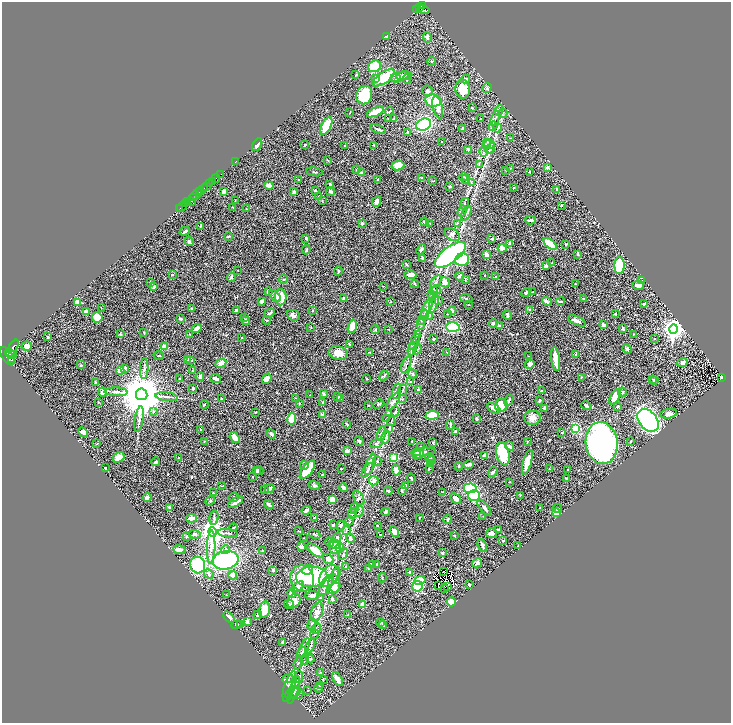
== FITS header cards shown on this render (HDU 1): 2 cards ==
NAXIS1  =                 1457
NAXIS2  =                 1441

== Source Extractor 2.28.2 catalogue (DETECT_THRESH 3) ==
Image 1457 x 1441 px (HDU 1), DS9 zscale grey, zoomed out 1/2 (1 PNG px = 2 x 2 image px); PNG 733 x 725 px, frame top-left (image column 1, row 1441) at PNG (2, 2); each listed source drawn as its Kron ellipse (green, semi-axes under 4 px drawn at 4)
Background 0.457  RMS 0.021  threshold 0.0625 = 3 sigma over >= 5 px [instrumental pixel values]
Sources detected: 563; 27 cannot appear on this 1/2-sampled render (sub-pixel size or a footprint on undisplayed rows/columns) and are neither listed nor drawn; of the other 536, the 500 brightest by FLUX_AUTO listed and drawn (36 fainter detections omitted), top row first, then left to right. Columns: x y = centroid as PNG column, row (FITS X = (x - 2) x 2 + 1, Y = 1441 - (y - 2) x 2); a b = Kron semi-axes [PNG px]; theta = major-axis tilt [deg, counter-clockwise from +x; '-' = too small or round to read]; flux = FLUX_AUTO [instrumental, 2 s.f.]
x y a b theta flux
423 5 2 2 - 260
419 8 2 1 - 45
424 9 6 4 -18 340
417 10 3 2 - 120
387 37 3 3 - 5.2
427 37 5 4 - 8.4
432 61 4 2 - 2.1
375 66 7 5 26 80
356 75 2 2 - 2.9
404 76 8 4 9 8.6
400 77 9 4 14 14
383 78 12 5 34 150
396 78 5 3 - 5.5
376 79 2 2 - 47
407 79 5 3 - 3.7
465 79 4 4 - 12
487 88 5 4 - 5.9
463 89 9 7 -86 86
427 91 5 5 - 9.3
364 95 9 7 69 130
433 100 8 6 -11 65
438 107 11 4 -75 26
472 108 4 2 - 2.8
499 110 5 2 - 3.4
390 111 4 2 - 3.6
375 112 9 4 25 57
350 113 3 2 - 2.4
503 113 4 2 - 2.7
495 118 7 2 75 6.6
389 119 3 2 - 2.8
394 119 3 3 - 9.1
480 119 3 2 - 1.9
424 125 8 6 23 460
326 126 9 4 62 81
493 126 5 3 - 4.6
463 128 3 3 - 6.8
497 128 4 2 - 4.2
378 129 8 2 -21 6
408 132 3 3 - 5.6
510 138 3 3 - 1.7
441 141 2 1 - 1.6
486 144 5 3 - 7
489 144 5 5 - 13
257 145 7 2 60 8.6
305 145 3 2 - 2.2
374 145 3 2 - 1.8
344 146 3 2 - 1.9
468 149 2 2 - 14
490 149 6 3 58 6.3
484 151 5 3 - 5.6
328 160 3 3 - 3
235 162 3 1 - 8.8
479 165 3 3 - 2.7
398 166 6 4 7 42
547 167 4 3 - 6.4
511 168 2 2 - 1.6
356 170 2 2 - 1.9
506 170 2 1 - 1.7
314 172 8 1 -11 2.3
530 172 2 2 - 3.4
361 173 2 2 - 15
220 174 3 1 - 100
463 177 4 2 - 4.9
421 178 3 2 - 2.6
216 179 4 2 - 520
466 179 5 3 - 6.9
299 180 3 2 - 1.9
378 180 3 2 - 3.9
212 181 2 2 - 330
433 181 3 1 - 2.3
472 183 4 3 - 3.5
209 184 3 2 - 250
330 184 3 2 - 8.7
269 185 5 3 - 20
207 186 3 2 - 860
450 186 3 3 - 5
514 187 2 2 - 2.2
203 189 6 2 51 190
557 189 3 2 - 2.6
315 190 2 2 - 7.5
224 191 3 3 - 23
330 191 4 3 - 14
200 192 2 1 - 180
294 192 3 3 - 11
196 195 7 2 41 260
319 196 3 2 - 3.2
194 198 2 2 - 200
191 201 2 2 - 120
235 201 2 2 - 1.6
322 201 3 2 - 1.7
377 201 6 4 65 9.2
187 202 2 1 - 170
185 204 3 2 - 480
465 204 6 3 72 5.8
561 205 3 3 - 3.1
182 207 6 2 42 570
233 207 2 2 - 2.7
180 208 2 2 - 180
246 209 3 2 - 2.6
462 211 6 3 71 6.3
466 213 8 3 62 7.3
531 220 5 2 - 8
424 222 4 3 - 4.7
430 223 3 2 - 1.8
457 223 3 2 - 2.6
362 224 2 2 - 8.6
201 226 3 2 - 3.5
185 231 5 2 - 11
452 235 8 5 -35 15
228 237 4 3 - 4
306 238 4 3 - 4
492 239 3 2 - 7.8
189 241 5 3 - 8.1
510 243 3 3 - 6.2
550 244 8 4 -39 99
566 245 3 2 - 4.3
502 248 4 3 - 28
421 249 5 3 - 7.2
306 250 4 2 - 5.3
578 254 4 2 - 4.2
450 255 18 8 37 790
487 255 4 3 - 19
422 258 4 3 - 4.8
462 260 7 6 - 220
552 263 3 2 - 2
407 264 3 2 - 2.7
619 265 8 5 88 150
546 266 3 3 - 16
238 270 3 2 - 2.2
338 271 4 2 - 4.2
172 275 4 2 - 2.7
410 275 6 4 -4 27
485 275 2 2 - 2.1
459 276 4 3 - 12
495 276 2 2 - 2
231 277 5 3 - 4.9
284 279 4 3 - 3.7
465 280 3 2 - 2.3
436 281 7 3 45 6.4
642 281 4 3 - 5.2
445 282 5 5 - 23
150 283 4 3 - 3.8
415 284 4 3 - 5.1
575 284 2 2 - 2
638 285 6 4 -5 23
154 286 3 3 - 8.8
383 286 4 2 - 2.3
436 290 4 2 - 4.3
268 291 3 3 - 11
433 291 3 3 - 3.2
532 292 3 2 - 1.7
526 293 5 3 - 6
432 295 3 2 - 2.4
275 296 7 4 -46 9.1
281 297 8 5 -90 100
343 299 4 3 - 6.2
466 299 6 2 -18 3.9
584 299 3 2 - 6.9
438 300 4 3 - 4.2
262 301 4 3 - 6.9
547 301 5 3 - 11
561 301 4 3 - 4.7
77 302 3 2 - 100
391 302 2 1 - 1.6
434 304 9 3 72 9.2
644 304 3 3 - 5.4
468 305 3 2 - 1.6
101 308 2 2 - 1.7
191 308 3 2 - 2.9
427 308 10 2 62 8.6
530 309 3 3 - 4.1
236 310 3 2 - 5.6
312 310 3 3 - 3.8
86 311 3 3 - 29
452 311 4 3 - 18
269 313 6 2 32 9.9
424 314 5 2 - 4.4
447 314 2 2 - 1.7
615 314 2 2 - 4.8
293 315 7 5 -22 12
507 315 5 3 - 7.5
429 316 3 2 - 3
97 317 5 5 - 63
244 317 2 2 - 1.8
180 319 4 3 - 4.1
267 320 4 3 - 3.4
421 320 3 3 - 3.7
246 321 4 3 - 8.2
577 321 9 3 -26 20
493 323 4 2 - 12
603 324 4 3 - 9.6
421 325 5 2 - 3.9
499 325 4 3 - 7.6
352 326 7 4 75 64
453 327 7 4 2 310
196 328 5 3 - 15
311 328 3 2 - 2.1
375 329 4 2 - 2.2
388 329 3 1 - 1.6
623 329 4 2 - 6.1
673 329 5 4 - 2700
144 333 4 2 - 3.2
120 334 3 3 - 4.3
190 334 2 2 - 2.9
633 334 3 2 - 1.6
417 335 3 2 - 2.5
48 337 3 2 - 6.4
242 338 2 2 - 2.2
416 338 4 2 - 3.9
433 339 3 3 - 4.8
655 339 2 2 - 2
349 344 3 3 - 3.9
414 345 5 3 - 4.8
27 346 5 4 - 22
164 347 3 3 - 51
13 348 9 4 61 2000
417 349 5 2 - 4.9
627 349 5 3 - 7.1
412 350 6 2 81 3.8
370 352 3 2 - 2.3
447 352 3 2 - 2.5
10 353 5 1 - 740
338 353 9 6 -12 46
12 355 2 2 - 210
159 355 5 2 - 3.6
576 355 3 3 - 2.9
8 356 10 5 -55 4600
528 356 2 1 - 1.7
188 359 3 3 - 19
556 359 12 3 -82 63
12 360 2 2 - 200
191 361 4 2 - 2.8
682 362 5 4 - 10
221 363 6 4 27 27
530 364 5 4 - 17
80 365 3 2 - 2.9
406 365 9 3 69 8.2
125 368 3 3 - 11
144 368 10 3 88 9.6
120 370 4 3 - 40
193 371 3 2 - 2.1
413 374 4 4 - 6.5
384 376 5 3 - 4.5
200 377 4 3 - 16
582 377 3 2 - 2.3
722 377 3 2 - 70
180 378 2 2 - 1.9
216 379 5 3 - 15
267 379 5 4 - 23
367 379 2 2 - 2.4
653 379 3 2 - 2.1
655 381 4 3 - 5.6
95 382 3 2 - 2.7
411 382 3 2 - 2.2
193 388 4 2 - 3.7
403 390 5 2 - 4.3
418 390 4 3 - 7.4
397 391 7 3 75 8
541 391 3 2 - 3
103 392 4 3 - 19
116 392 11 3 -2 12
622 392 4 3 - 4
142 394 6 5 - 22000
323 394 4 3 - 5.5
310 395 2 1 - 2
167 397 11 3 -7 10
338 397 2 2 - 16
615 397 8 4 62 65
295 398 3 2 - 1.6
222 399 3 2 - 3
341 399 3 2 - 3.5
402 399 3 2 - 1.9
509 400 6 3 59 5.7
540 400 3 2 - 7.8
393 401 11 4 55 14
98 402 3 2 - 2.4
299 403 4 2 - 2.6
323 403 3 3 - 9.5
378 404 6 2 21 4.2
204 405 4 2 - 3.9
369 405 2 1 - 2.3
501 405 6 6 - 92
586 406 5 2 - 8.1
618 406 3 2 - 6.9
494 408 7 4 -29 21
544 408 3 3 - 7.3
154 411 3 3 - 6.6
395 411 5 3 - 4.9
256 412 3 2 - 2.1
669 414 8 4 7 18
322 415 4 3 - 8
432 415 6 4 6 110
532 418 8 7 - 25
139 419 13 4 81 16
292 419 6 3 79 130
387 419 4 2 - 2.6
477 419 3 3 - 5.2
648 420 13 9 -52 1000
391 422 4 2 - 3.3
347 424 4 2 - 3.7
450 425 5 2 - 5.3
389 428 3 3 - 4
576 428 4 3 - 130
201 430 2 2 - 2.7
83 432 5 4 - 20
455 432 3 3 - 5.5
562 433 3 2 - 3.3
271 434 5 3 - 10
381 434 7 3 76 7.3
235 437 6 3 -53 47
386 437 7 3 75 6.8
204 441 3 3 - 2.1
359 441 5 3 - 5.4
412 441 2 2 - 4.1
631 441 3 2 - 2.6
527 442 3 2 - 2.1
376 443 6 4 15 8.7
433 443 4 3 - 4.1
602 443 21 16 -83 1600
97 444 4 2 - 1.8
421 446 3 2 - 5
510 446 5 4 - 6.4
347 451 3 3 - 19
423 452 13 3 4 12
419 454 5 5 - 13
503 454 12 6 -76 170
416 455 5 3 - 9.9
484 456 4 3 - 11
119 457 6 5 - 30
394 457 4 3 - 120
179 458 4 2 - 3.8
430 458 5 4 - 5.4
431 460 3 3 - 2.5
377 461 4 4 - 7.6
156 462 4 3 - 6.6
527 462 13 3 74 53
370 464 11 3 72 12
430 464 2 2 - 1.7
469 464 5 3 - 17
304 466 4 4 - 5.8
459 466 4 3 - 2.8
105 468 2 2 - 2.6
341 469 3 2 - 1.8
429 469 2 1 - 2.2
549 469 2 1 - 2.1
568 469 2 2 - 2.9
307 470 11 5 53 110
368 470 8 4 53 9.4
396 470 5 4 - 21
256 471 3 2 - 6.1
259 471 4 3 - 4.9
493 472 5 3 - 8.3
322 475 3 2 - 3.1
253 476 2 2 - 1.6
411 478 4 2 - 6.2
566 478 2 2 - 4.5
374 481 5 4 - 15
509 482 2 2 - 1.7
314 485 6 3 -14 6.6
406 485 4 3 - 5.1
222 486 3 2 - 1.9
343 487 4 3 - 13
470 488 6 5 - 170
270 489 5 3 - 15
265 490 3 2 - 1.9
402 490 5 3 - 4.5
388 491 4 3 - 7.4
443 492 3 2 - 1.7
213 493 3 2 - 2.4
474 495 6 5 - 200
520 495 3 2 - 2.3
147 497 4 3 - 14
234 497 5 3 - 4.7
359 498 8 4 -61 10
455 498 6 4 -42 20
332 499 4 3 - 50
210 501 5 3 - 5.9
236 502 8 3 34 19
269 504 5 2 - 11
169 507 3 3 - 5.5
354 508 6 2 77 4
484 508 9 3 -51 16
540 508 2 1 - 1.7
557 508 5 3 - 3.7
306 510 5 2 - 14
359 511 5 3 - 5.8
386 512 4 3 - 13
352 513 5 2 - 4.4
556 513 3 3 - 55
483 516 2 2 - 1.6
214 517 7 3 79 7.1
315 517 4 2 - 2.3
191 518 5 3 - 29
419 518 3 2 - 2
447 519 4 3 - 4
350 521 4 2 - 3.7
333 525 3 3 - 6.5
341 525 5 3 - 5.8
377 525 2 1 - 2
233 528 4 3 - 5.6
498 529 3 2 - 3.9
346 530 4 2 - 3.7
298 531 3 2 - 1.8
213 532 5 4 - 4400
394 532 6 3 -58 30
228 533 10 2 -7 6.1
491 533 5 5 - 13
195 534 6 4 -5 8.5
315 534 6 2 -30 4.7
380 535 3 2 - 1.8
187 536 3 3 - 4.9
454 536 4 3 - 3.1
304 538 2 2 - 1.6
337 538 5 3 - 12
350 539 5 4 - 9.6
503 541 2 2 - 3.8
330 542 5 3 - 13
335 544 6 4 -41 15
482 545 7 2 -65 13
518 546 2 2 - 2.7
211 547 17 4 88 28
301 547 4 3 - 16
335 547 6 6 - 26
340 548 4 3 - 4.9
179 550 6 4 -11 15
225 550 5 3 - 6.3
262 550 2 2 - 1.7
315 550 10 4 -36 51
442 553 2 2 - 8.6
343 554 6 2 60 4.3
328 559 5 4 - 14
226 560 13 9 12 400
477 563 5 4 - 15
198 565 8 7 - 240
373 565 4 3 - 17
377 565 3 2 - 22
346 566 3 3 - 3.8
368 569 3 2 - 2.7
273 570 2 2 - 11
308 570 5 4 - 81
410 572 3 2 - 9.4
444 572 4 2 - 1.8
209 574 5 4 - 10
233 575 4 3 - 28
336 575 7 3 76 8.4
329 576 12 8 54 40
312 577 16 10 5 330
382 577 5 2 - 3.1
302 578 13 11 -70 140
420 581 6 4 23 110
334 584 9 6 -81 26
326 585 11 5 61 22
438 585 2 1 - 1.7
469 585 2 2 - 5.1
417 586 5 5 - 100
298 587 7 4 35 20
448 587 3 2 - 2.9
333 588 7 4 28 39
444 588 2 1 - 2.6
292 593 5 4 - 24
226 595 2 1 - 1.6
312 595 7 4 1 14
321 598 3 2 - 2.9
332 599 4 3 - 8.4
294 601 8 6 55 28
451 602 4 3 - 32
289 604 5 4 - 5.5
363 604 3 3 - 44
264 609 8 5 75 67
317 612 10 5 70 29
258 615 4 3 - 13
348 615 3 2 - 1.9
229 617 7 3 -45 16
247 621 4 2 - 17
380 623 2 2 - 3
236 625 5 3 - 6
241 625 3 2 - 2
312 625 7 3 86 7.6
383 625 4 2 - 5.6
316 629 5 2 - 3.1
314 634 5 2 - 3
283 642 3 2 - 4.9
310 646 8 3 64 6.9
304 648 10 2 62 8.2
302 653 6 3 51 6.2
310 659 4 4 - 6.5
305 660 5 1 - 3.3
298 663 6 3 70 6
320 672 4 2 - 2.2
299 677 6 2 88 4.6
288 679 6 4 24 9.2
323 679 4 2 - 2.5
338 679 8 3 -59 21
320 686 4 3 - 2.9
290 687 16 5 74 19
319 688 4 4 - 5.3
294 690 14 3 70 10
308 690 2 2 - 2.5
293 692 8 5 29 8.5
297 694 7 5 -5 6.8
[36 fainter detections neither listed nor drawn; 27 sub-pixel or undisplayed-footprint detections neither listed nor drawn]